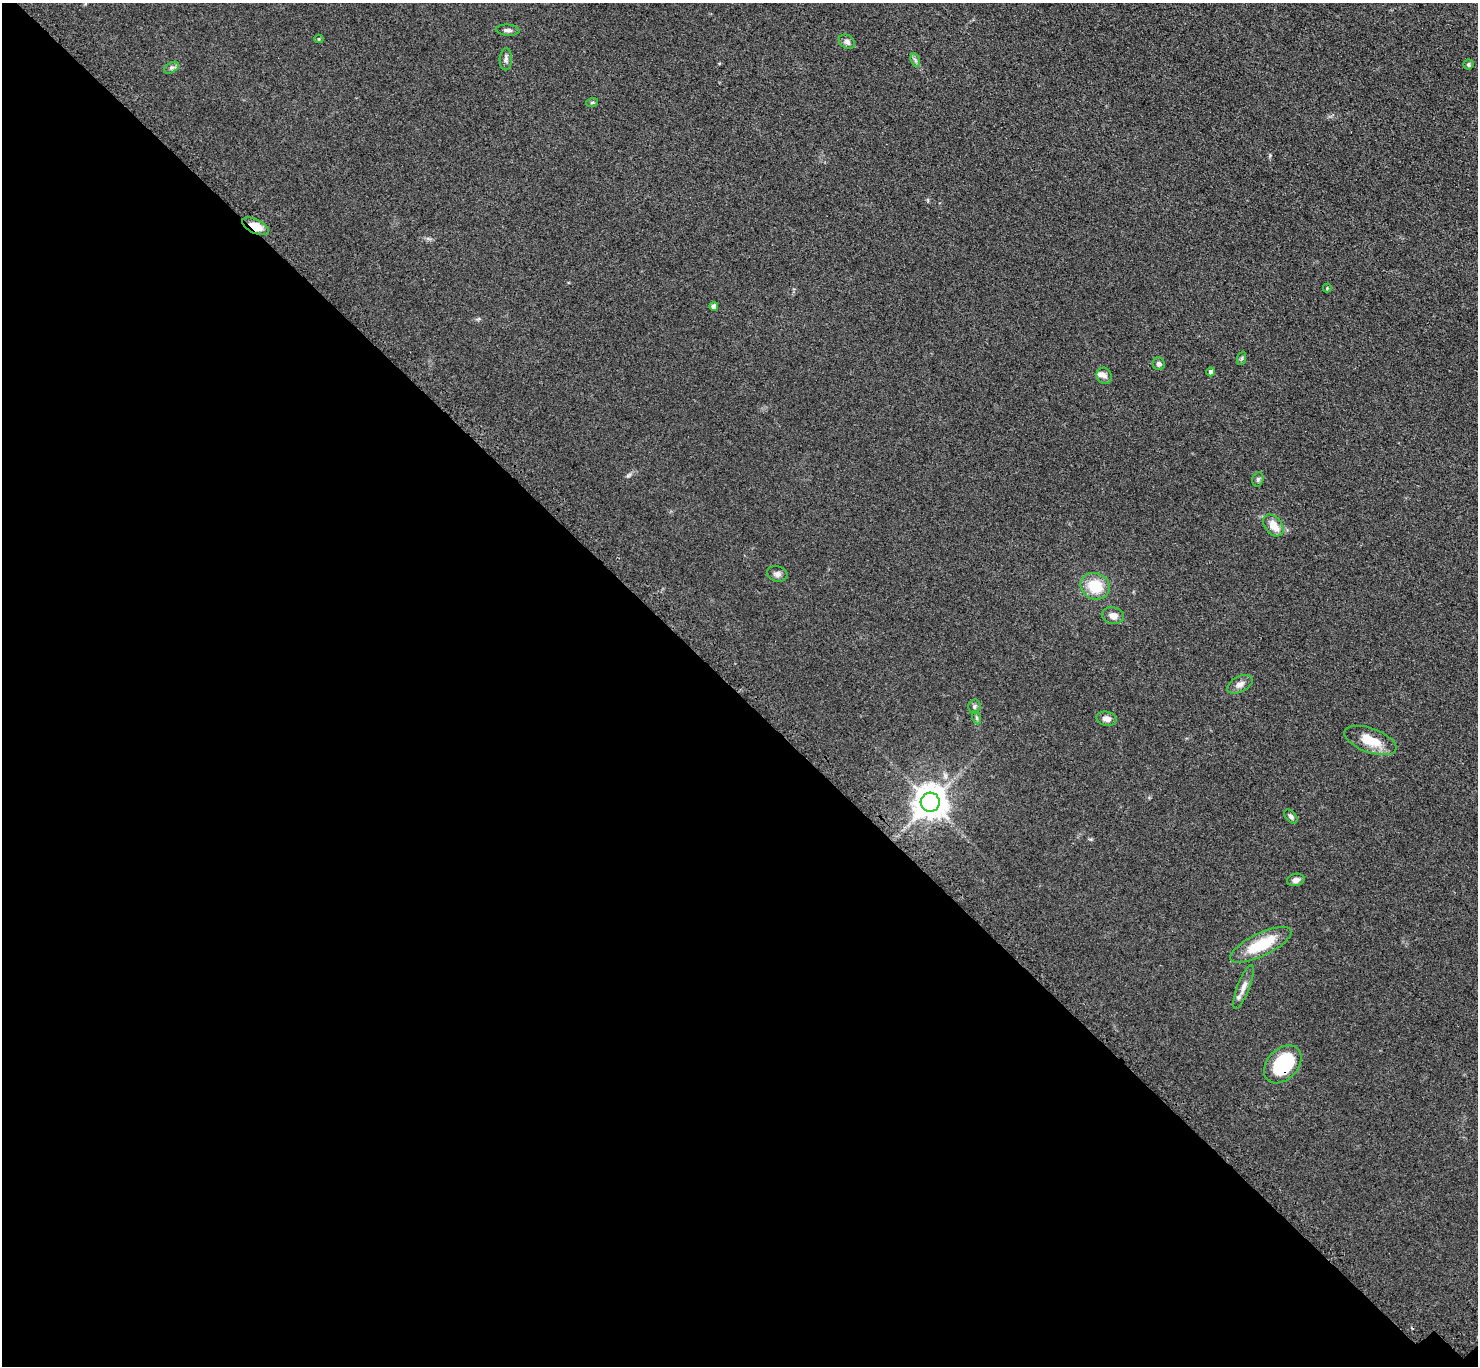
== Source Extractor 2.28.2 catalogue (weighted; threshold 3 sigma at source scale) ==
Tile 14 of 4 x 4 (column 2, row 4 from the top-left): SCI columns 1587-3062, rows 263-1626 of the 6123 x 6123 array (HDU 1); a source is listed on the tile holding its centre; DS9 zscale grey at full resolution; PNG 1480 x 1368 px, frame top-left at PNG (2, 3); each listed source drawn as its Kron ellipse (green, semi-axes under 4 px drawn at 4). Shown black and unused: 49% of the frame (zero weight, under 3 of 4 exposures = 8% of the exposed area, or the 3 px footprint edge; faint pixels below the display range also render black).
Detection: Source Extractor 2.28.2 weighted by HDU 2 'WHT'; one run over the whole footprint, this tile lists its part. Background 0.122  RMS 0.0078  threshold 0.0352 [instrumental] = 3 sigma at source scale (4.5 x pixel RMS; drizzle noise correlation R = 1.50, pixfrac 1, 0.05/0.05 arcsec/px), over >= 5 px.
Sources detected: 33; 2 inside a brighter listed object's ellipse — not listed separately; the other 31 listed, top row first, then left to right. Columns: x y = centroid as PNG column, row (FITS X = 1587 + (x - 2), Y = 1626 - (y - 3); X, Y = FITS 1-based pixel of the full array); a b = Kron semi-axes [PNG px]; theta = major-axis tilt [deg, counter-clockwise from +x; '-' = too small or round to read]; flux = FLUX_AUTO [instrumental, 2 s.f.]
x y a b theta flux
508 30 12 5 -4 2.6
319 39 4 4 - 0.97
847 42 9 6 -34 2.6
506 59 11 6 87 2.5
915 60 7 4 -72 1.7
1468 65 5 5 - 1.5
171 68 8 5 31 1.9
592 103 6 3 20 0.98
255 226 14 7 -27 12
1327 288 4 4 - 0.66
714 306 4 4 - 5.2
1242 358 7 4 71 1.3
1159 364 6 6 - 2.3
1211 372 4 4 - 3
1104 376 8 7 - 3.1
1258 479 7 5 74 1.5
1273 525 12 8 -50 9.9
777 574 10 7 -11 2.9
1095 586 15 13 -21 23
1113 616 11 8 -11 4.7
1240 684 13 8 27 4.2
974 706 7 6 - 1.7
977 718 6 4 -71 1.1
1107 719 10 7 -12 4.6
1370 740 27 12 -20 16
930 802 9 9 - 1400
1291 817 8 5 -47 1.8
1296 880 9 6 13 3.5
1261 945 33 11 26 33
1243 987 23 6 69 5.3
1283 1064 22 15 46 51
Overlapping masked pixels (flux is a lower limit): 2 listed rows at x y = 255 226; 1283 1064